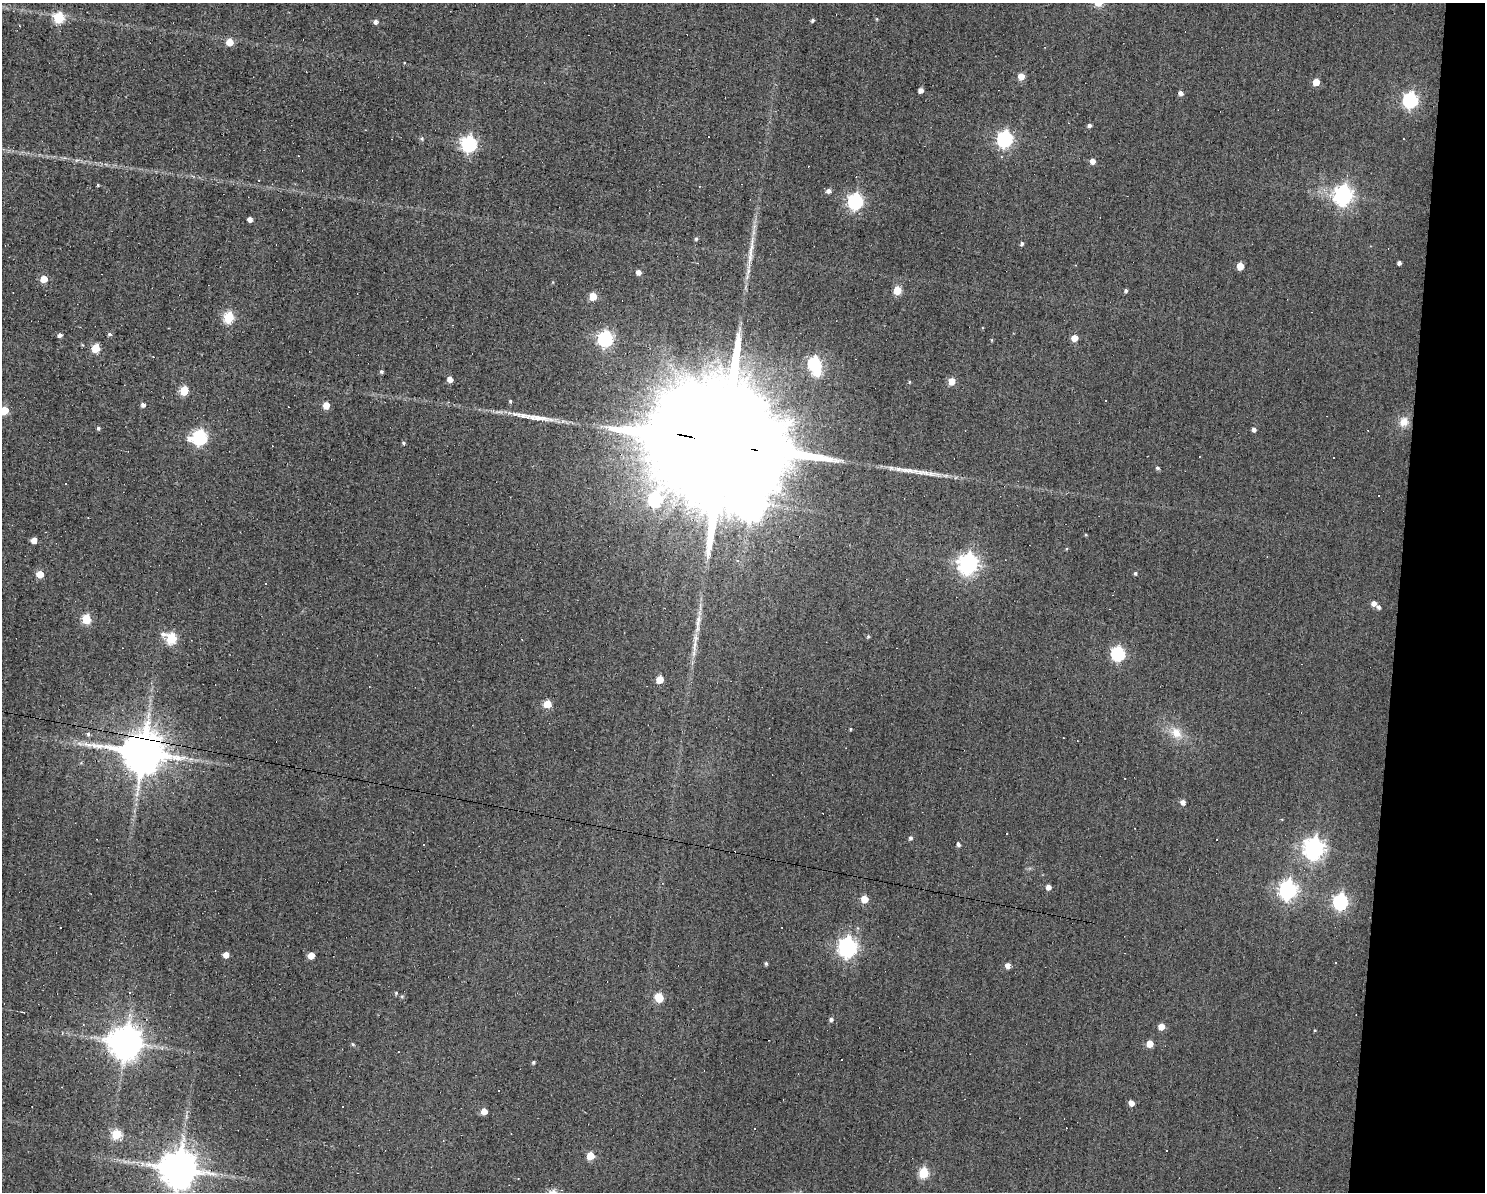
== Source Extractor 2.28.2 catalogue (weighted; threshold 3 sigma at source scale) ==
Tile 6 of 3 x 4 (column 3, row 2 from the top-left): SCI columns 3076-4558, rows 2383-3572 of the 4781 x 4763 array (HDU 1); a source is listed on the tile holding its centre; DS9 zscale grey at full resolution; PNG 1487 x 1194 px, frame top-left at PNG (2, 3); no overlay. Shown black and unused: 6% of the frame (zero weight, under 3 of 4 exposures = <1% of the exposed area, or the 3 px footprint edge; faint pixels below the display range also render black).
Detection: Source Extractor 2.28.2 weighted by HDU 2 'WHT'; one run over the whole footprint, this tile lists its part. Background 0.0821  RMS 0.032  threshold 0.142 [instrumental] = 3 sigma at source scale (4.5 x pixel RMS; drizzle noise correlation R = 1.50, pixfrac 1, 0.05/0.05 arcsec/px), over >= 5 px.
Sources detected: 139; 1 too faint to see at this stretch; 2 inside a brighter object's white glare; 20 cosmic-ray / hot-pixel residue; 2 long thin detections or spike segments (spike, bleed or trail) — not listed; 1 inside a brighter listed object's ellipse — not listed separately; the other 113 listed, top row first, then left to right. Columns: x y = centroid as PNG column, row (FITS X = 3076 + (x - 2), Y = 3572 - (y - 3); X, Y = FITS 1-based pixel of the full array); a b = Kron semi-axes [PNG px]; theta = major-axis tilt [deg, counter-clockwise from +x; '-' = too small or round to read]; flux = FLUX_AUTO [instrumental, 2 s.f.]
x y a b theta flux
59 18 6 6 - 240
877 19 4 4 - 3.5
813 20 4 3 - 6.1
376 21 5 4 - 13
230 42 5 5 - 53
404 63 4 3 - 2.2
1021 76 5 5 - 50
1316 82 5 5 - 56
921 90 4 4 - 18
1181 93 4 4 - 14
1410 100 7 6 - 770
1089 125 5 4 - 8.4
422 139 6 5 - 5.8
1005 139 7 6 - 880
469 144 7 7 - 800
298 156 2 2 - 2.2
1092 161 5 4 - 25
259 180 2 2 - 2
98 185 3 3 - 3.7
828 191 5 5 - 13
1343 195 8 7 - 1600
855 201 7 6 - 840
250 219 4 4 - 17
696 239 6 4 74 5.3
1022 244 5 4 - 7.3
1399 263 4 4 - 9.3
1240 266 5 5 - 62
638 272 5 4 - 20
44 279 5 5 - 59
897 290 5 5 - 110
1126 291 4 4 - 7.1
593 296 5 5 - 77
228 317 6 5 - 260
109 334 5 4 - 6.4
60 335 5 4 - 11
1074 338 5 5 - 42
605 339 7 6 - 810
992 340 5 3 - 3
95 348 6 5 - 97
815 363 6 6 - 450
381 371 5 5 - 5.6
450 379 5 4 - 25
951 381 5 5 - 56
909 382 5 4 - 3.2
184 391 5 5 - 130
1105 400 3 3 - 5.7
510 401 5 4 - 4.8
143 405 5 4 - 11
326 405 5 5 - 46
4 410 5 5 - 83
541 418 42 7 -9 56
1404 422 13 12 - 35
98 428 5 4 - 5.9
1254 429 5 4 - 11
199 437 8 7 - 680
403 443 4 3 - 5.1
724 444 48 26 -9 330000
1333 457 3 2 - 5.8
1158 468 5 4 - 6.2
66 484 2 2 - 1.9
1086 535 4 3 - 2.9
34 540 5 4 - 29
968 564 8 7 - 1800
1135 573 5 4 - 5.2
40 574 5 5 - 58
265 583 2 2 - 2.5
1374 603 5 5 - 17
1379 607 5 4 - 8.6
86 619 5 5 - 140
698 621 25 7 78 40
163 634 8 7 - 14
868 637 5 4 - 4.3
171 638 6 5 - 250
694 649 28 6 86 35
1118 653 6 6 - 550
660 680 5 5 - 64
151 683 3 3 - 2.7
547 704 5 5 - 76
850 729 3 3 - 3.8
1176 733 18 14 -48 55
88 734 6 5 - 7.1
143 752 12 11 - 15000
191 759 8 5 14 9.5
1183 802 5 5 - 15
910 838 5 4 - 7.9
958 844 5 4 - 8.1
1314 848 8 7 - 2000
1048 887 4 4 - 23
1288 890 8 7 - 1400
864 899 5 5 - 68
1340 902 7 6 - 780
60 928 3 3 - 5.2
847 947 9 7 -77 1500
226 955 5 5 - 28
311 956 5 5 - 47
766 963 4 4 - 6.4
1008 966 5 4 - 24
129 992 4 3 - 2.5
396 993 5 5 - 4.1
659 998 6 5 - 130
831 1019 5 5 - 7.7
1161 1027 5 5 - 41
1315 1030 4 3 - 2.8
126 1042 10 9 - 7500
353 1044 5 4 - 4.5
1150 1044 5 5 - 53
533 1062 4 4 - 5.9
1131 1103 5 4 - 24
484 1111 5 5 - 37
116 1134 6 5 - 170
590 1156 5 5 - 98
178 1169 10 10 - 11000
923 1173 6 5 - 220
Overlapping masked pixels (flux is a lower limit): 2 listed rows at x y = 724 444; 143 752
Isophote crosses this tile's border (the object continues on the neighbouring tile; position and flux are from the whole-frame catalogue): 2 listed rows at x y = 4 410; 178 1169